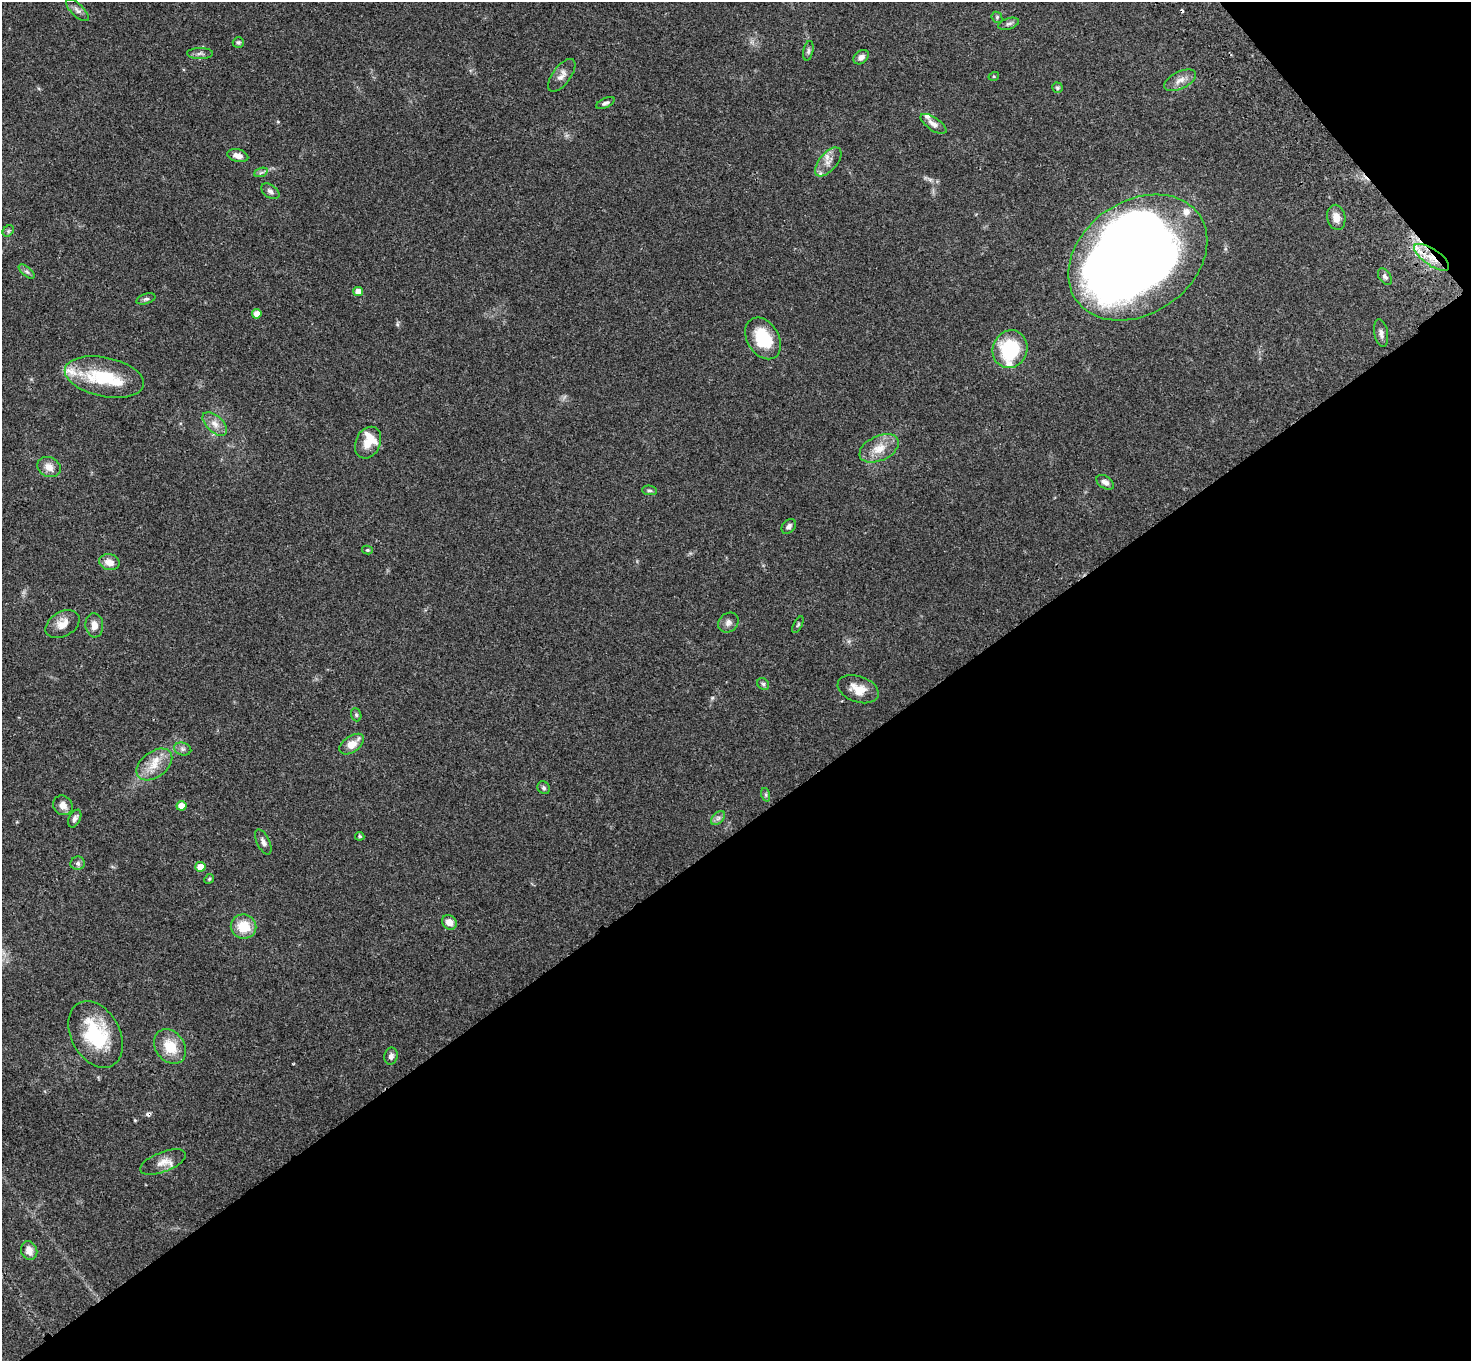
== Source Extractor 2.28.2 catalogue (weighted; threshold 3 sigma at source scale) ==
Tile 12 of 4 x 4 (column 4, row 3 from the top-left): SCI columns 4511-5979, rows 1599-2957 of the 6087 x 6054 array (HDU 1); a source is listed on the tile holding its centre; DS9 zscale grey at full resolution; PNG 1473 x 1363 px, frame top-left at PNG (2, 2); each listed source drawn as its Kron ellipse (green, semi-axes under 4 px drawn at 4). Shown black and unused: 41% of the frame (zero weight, under 3 of 4 exposures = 6% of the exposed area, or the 3 px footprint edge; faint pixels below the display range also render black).
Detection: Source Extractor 2.28.2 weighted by HDU 2 'WHT'; one run over the whole footprint, this tile lists its part. Background 0.0576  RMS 0.0056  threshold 0.0253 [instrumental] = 3 sigma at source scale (4.5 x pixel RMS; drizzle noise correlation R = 1.50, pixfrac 1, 0.05/0.05 arcsec/px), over >= 5 px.
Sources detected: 79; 1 inside a brighter object's white glare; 2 cosmic-ray / hot-pixel residue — neither listed nor drawn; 9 inside a brighter listed object's ellipse — not listed separately; the other 67 listed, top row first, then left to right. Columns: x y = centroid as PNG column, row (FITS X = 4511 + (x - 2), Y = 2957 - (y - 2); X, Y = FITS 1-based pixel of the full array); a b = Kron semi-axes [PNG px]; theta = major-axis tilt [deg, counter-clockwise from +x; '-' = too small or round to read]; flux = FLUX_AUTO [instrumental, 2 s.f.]
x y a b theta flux
77 10 15 6 -44 2.2
997 17 6 5 - 0.93
1009 24 11 5 17 1.5
238 42 6 5 - 0.82
808 51 10 5 79 1.3
200 53 13 5 -1 1.7
861 57 8 6 39 2.6
562 75 19 9 53 3.7
994 76 5 3 - 0.5
1180 80 17 8 26 4.5
1057 88 5 5 - 0.85
605 103 10 4 25 1.5
933 124 15 6 -34 3.3
238 155 11 6 -14 3.4
828 162 17 9 49 4.8
261 172 7 4 20 1.2
270 191 10 6 -34 1.9
1336 217 12 9 -79 4.7
8 231 6 5 - 0.93
1138 257 75 56 35 720
1432 257 20 8 -34 9.1
27 272 10 4 -38 1.3
1385 277 9 5 -56 1.7
358 291 5 4 - 4.7
146 299 10 5 17 1.3
257 314 5 5 - 4.3
1381 333 14 7 -80 2.4
763 338 22 16 -58 22
1010 349 19 17 68 35
104 377 40 19 -12 28
215 424 15 8 -43 4
368 443 16 12 64 7.2
879 448 21 12 25 8.5
49 467 12 9 -26 4.9
1105 482 10 6 -33 2.5
649 490 7 4 -6 0.99
789 526 8 6 48 1.9
367 550 5 4 - 0.78
109 562 10 8 -12 4.6
728 623 11 9 41 2.4
63 624 18 12 29 5.9
94 625 12 9 -84 4.1
798 625 9 4 63 0.82
763 684 6 5 - 1
858 689 21 13 -20 7.9
356 715 7 5 -69 0.91
352 744 14 8 35 7.1
183 749 9 6 -15 1.6
154 764 20 13 37 8.9
544 788 7 6 - 1.2
766 795 7 4 -72 0.89
63 805 10 9 - 3.7
181 806 5 5 - 6.4
718 818 8 5 45 1.6
75 819 9 5 63 1.8
360 836 5 4 - 0.82
263 842 13 6 -64 2.3
78 863 7 6 - 1.6
200 867 5 5 - 6
209 879 5 4 - 0.66
449 922 8 7 - 4.3
243 927 13 12 - 12
96 1034 35 24 -61 35
170 1047 19 14 -53 12
391 1056 8 6 79 2
163 1162 24 10 22 5.8
29 1251 9 8 - 4.4
Overlapping masked pixels (flux is a lower limit): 1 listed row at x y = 1432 257